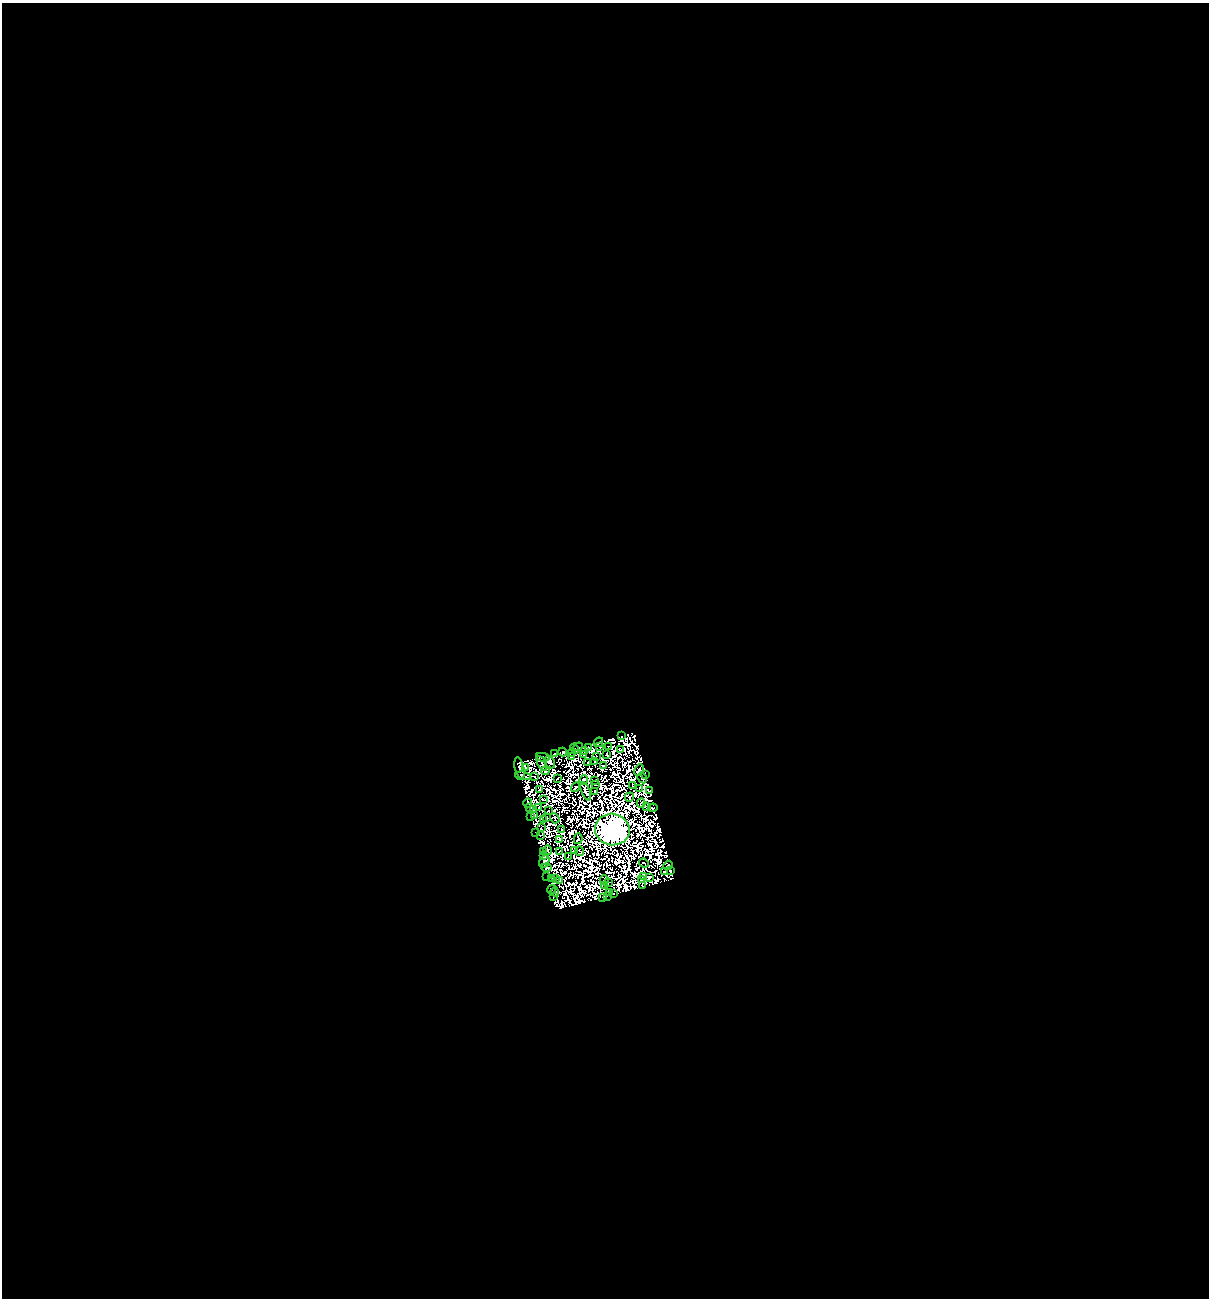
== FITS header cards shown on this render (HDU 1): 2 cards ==
NAXIS1  =                 1207
NAXIS2  =                 1296

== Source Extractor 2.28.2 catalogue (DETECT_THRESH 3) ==
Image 1207 x 1296 px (HDU 1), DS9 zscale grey, 1 PNG px = 1 image px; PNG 1211 x 1300 px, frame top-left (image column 1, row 1296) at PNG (2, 3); each listed source drawn as its Kron ellipse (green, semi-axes under 4 px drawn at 4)
Background 1.67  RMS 6.8e-04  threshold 0.00204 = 3 sigma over >= 5 px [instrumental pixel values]
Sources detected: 198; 104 with non-positive FLUX_AUTO (blend fragments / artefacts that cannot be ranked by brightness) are neither listed nor drawn; the other 94 listed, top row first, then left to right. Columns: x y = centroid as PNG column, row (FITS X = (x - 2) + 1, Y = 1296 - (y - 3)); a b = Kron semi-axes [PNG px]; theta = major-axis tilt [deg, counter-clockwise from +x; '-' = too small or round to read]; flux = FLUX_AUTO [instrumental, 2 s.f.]
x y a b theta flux
621 736 2 2 - 21
598 742 5 3 - 110
578 747 5 2 - 74
588 747 3 2 - 58
600 747 2 2 - 10
608 747 4 2 - 7.1
574 749 5 3 - 130
620 750 4 2 - 66
584 751 3 2 - 15
563 752 4 3 - 100
572 753 4 2 - 69
555 754 4 3 - 83
607 754 3 2 - 85
584 755 2 2 - 84
596 756 3 2 - 17
543 757 7 3 -9 120
571 757 4 2 - 12
550 762 7 5 -57 2.5
588 762 2 2 - 21
594 762 2 2 - 58
542 764 8 2 -62 18
604 766 3 2 - 45
525 767 4 3 - 66
520 768 11 4 -77 170
639 770 6 3 63 83
545 771 4 3 - 35
646 775 4 2 - 95
523 776 8 4 -8 36
535 777 3 2 - 45
642 778 5 2 - 41
557 779 3 2 - 41
584 780 5 3 - 120
595 780 4 2 - 20
595 784 4 2 - 45
632 786 4 2 - 28
576 787 5 2 - 61
640 788 3 2 - 3.2
539 789 3 2 - 40
586 791 10 3 -70 52
650 791 4 3 - 54
595 792 3 2 - 46
629 797 5 4 - 74
544 799 4 2 - 14
528 803 4 2 - 7.9
641 803 4 2 - 8.9
539 807 4 2 - 8.9
646 807 4 2 - 15
529 808 3 2 - 25
653 808 5 2 - 2.7
533 809 2 2 - 21
548 811 2 2 - 63
535 816 4 2 - 21
531 817 3 2 - 73
547 817 2 2 - 37
555 818 5 3 - 16
544 820 2 2 - 15
541 828 3 2 - 36
562 829 2 2 - 53
612 829 17 15 -12 250000
535 832 3 2 - 23
540 835 3 2 - 23
560 839 3 2 - 15
578 839 5 3 - 23
548 850 4 3 - 29
574 850 4 3 - 61
580 851 4 3 - 60
544 852 3 2 - 34
559 852 3 2 - 15
544 855 4 2 - 36
568 857 4 3 - 29
544 861 6 5 - 110
644 863 5 2 - 45
668 865 5 3 - 23
546 868 5 3 - 81
665 871 4 2 - 1.8
671 871 4 3 - 27
643 876 3 2 - 41
547 877 2 2 - 33
649 877 4 3 - 40
551 879 2 2 - 21
555 879 3 2 - 9.7
560 880 3 2 - 22
604 880 5 2 - 3.3
641 880 3 2 - 7.9
608 882 2 2 - 63
642 885 4 2 - 60
604 886 2 2 - 32
552 889 4 3 - 36
555 892 4 3 - 5.4
609 893 3 2 - 16
614 894 3 2 - 18
554 896 3 2 - 49
607 896 2 2 - 27
602 897 2 2 - 37
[104 non-positive-flux detections neither listed nor drawn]